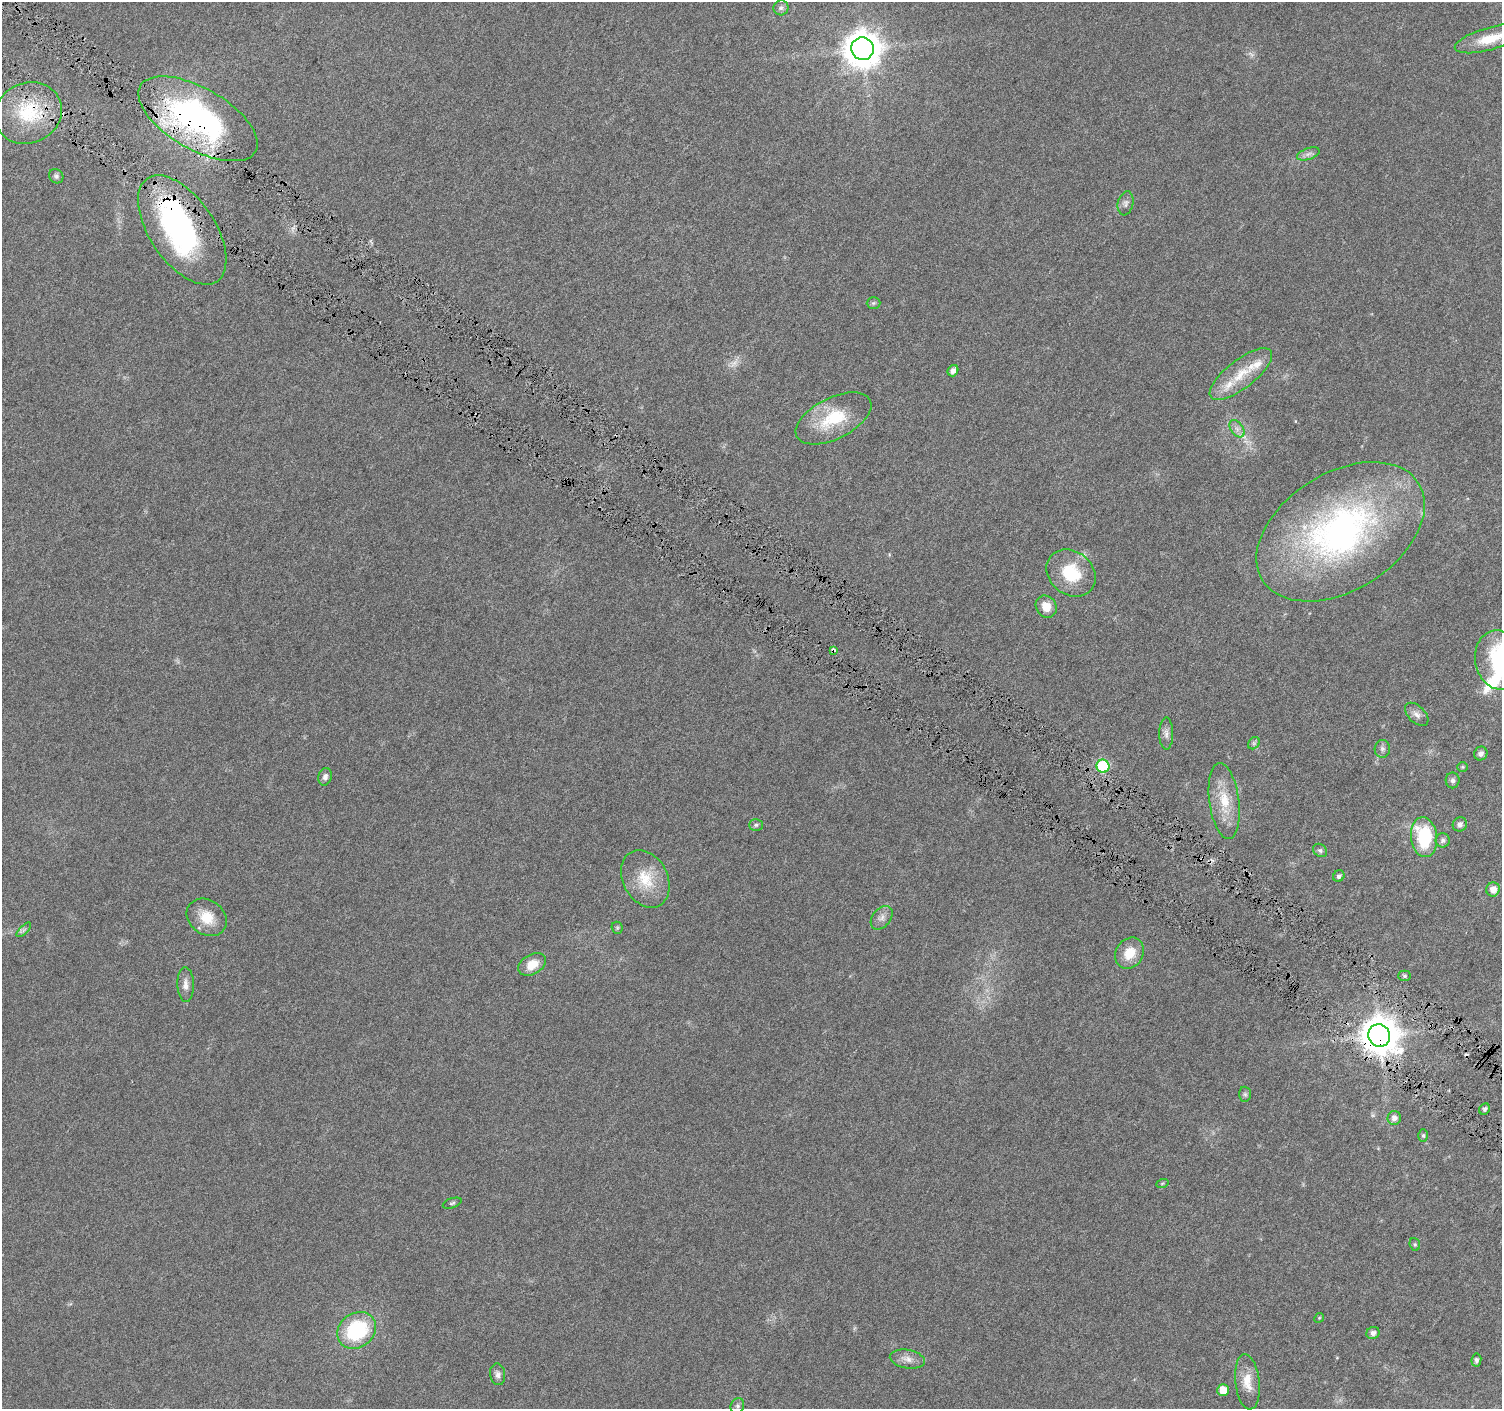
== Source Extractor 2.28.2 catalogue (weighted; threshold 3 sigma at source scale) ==
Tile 11 of 4 x 4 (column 3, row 3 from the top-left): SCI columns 3011-4510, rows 1658-3064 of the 6015 x 6062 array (HDU 1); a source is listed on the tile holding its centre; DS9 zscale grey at full resolution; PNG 1504 x 1411 px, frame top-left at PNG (2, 2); each listed source drawn as its Kron ellipse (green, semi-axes under 4 px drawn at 4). Shown black and unused: <1% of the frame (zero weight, under 4 of 8 exposures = <1% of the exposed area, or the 3 px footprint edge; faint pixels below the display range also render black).
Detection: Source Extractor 2.28.2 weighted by HDU 2 'WHT'; one run over the whole footprint, this tile lists its part. Background 0.0257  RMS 0.0024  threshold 0.00983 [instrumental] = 3 sigma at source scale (4.09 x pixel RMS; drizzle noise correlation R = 1.36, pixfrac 0.8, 0.0396/0.0396 arcsec/px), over >= 5 px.
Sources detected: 70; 3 too faint to see at this stretch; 2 inside a brighter object's white glare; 1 cosmic-ray / hot-pixel residue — neither listed nor drawn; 2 inside a brighter listed object's ellipse — not listed separately; the other 62 listed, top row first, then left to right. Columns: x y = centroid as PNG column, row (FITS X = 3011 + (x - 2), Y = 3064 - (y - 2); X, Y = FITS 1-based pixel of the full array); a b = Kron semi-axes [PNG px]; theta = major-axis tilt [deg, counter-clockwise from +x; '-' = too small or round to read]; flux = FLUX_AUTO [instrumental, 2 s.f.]
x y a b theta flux
781 8 7 7 - 0.68
1490 39 36 11 16 5.7
862 49 11 11 - 480
28 113 34 30 23 14
198 119 66 30 -30 59
1308 154 12 5 18 0.89
56 176 7 6 - 0.56
1126 203 12 7 79 0.86
182 230 62 32 -56 47
873 303 7 5 2 0.43
953 371 6 5 - 1.1
1241 374 38 14 38 6.6
833 418 41 20 26 11
1237 429 10 6 -54 1
1340 532 92 58 32 79
1071 573 26 21 -39 9.7
1046 607 11 10 - 2.8
833 650 4 3 - 0.92
1499 660 30 23 -79 17
1417 714 14 8 -44 1.2
1166 734 16 7 90 1.2
1254 743 7 5 46 0.47
1382 749 9 7 85 0.71
1481 754 7 6 - 0.91
1103 766 6 6 - 20
1463 767 5 5 - 0.28
325 777 9 6 77 0.95
1453 780 8 7 - 0.67
1224 801 38 15 -82 6.9
1460 824 7 7 - 0.98
756 825 7 6 - 0.53
1424 837 20 13 -83 14
1443 840 7 7 - 0.7
1320 850 7 6 - 0.52
1339 876 6 5 - 0.59
645 879 30 22 -62 7.3
1493 889 7 6 - 1.9
207 917 21 17 -36 4.8
882 918 13 9 51 1.4
617 928 6 5 - 0.36
24 930 9 3 45 0.43
1130 953 16 13 57 4.6
532 964 15 10 31 3.4
1404 976 6 5 - 0.39
186 985 17 8 -89 1.6
1379 1036 11 10 - 560
1245 1094 7 6 - 0.49
1485 1109 6 5 - 0.52
1394 1118 7 6 - 1.2
1423 1136 6 5 - 0.4
1162 1184 6 4 20 0.29
452 1203 10 5 19 0.46
1415 1244 6 5 - 0.34
1319 1318 5 4 - 0.22
357 1330 20 17 38 17
1373 1333 6 6 - 0.94
907 1359 18 9 -11 1.8
1476 1360 6 5 - 0.57
498 1374 11 7 -83 0.96
1247 1382 28 12 -83 3.9
1223 1390 6 6 - 3.4
737 1406 8 6 67 0.64
Overlapping masked pixels (flux is a lower limit): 5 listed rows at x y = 28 113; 198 119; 182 230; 833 650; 1379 1036
Isophote crosses this tile's border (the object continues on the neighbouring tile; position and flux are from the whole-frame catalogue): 2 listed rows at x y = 1490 39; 1499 660